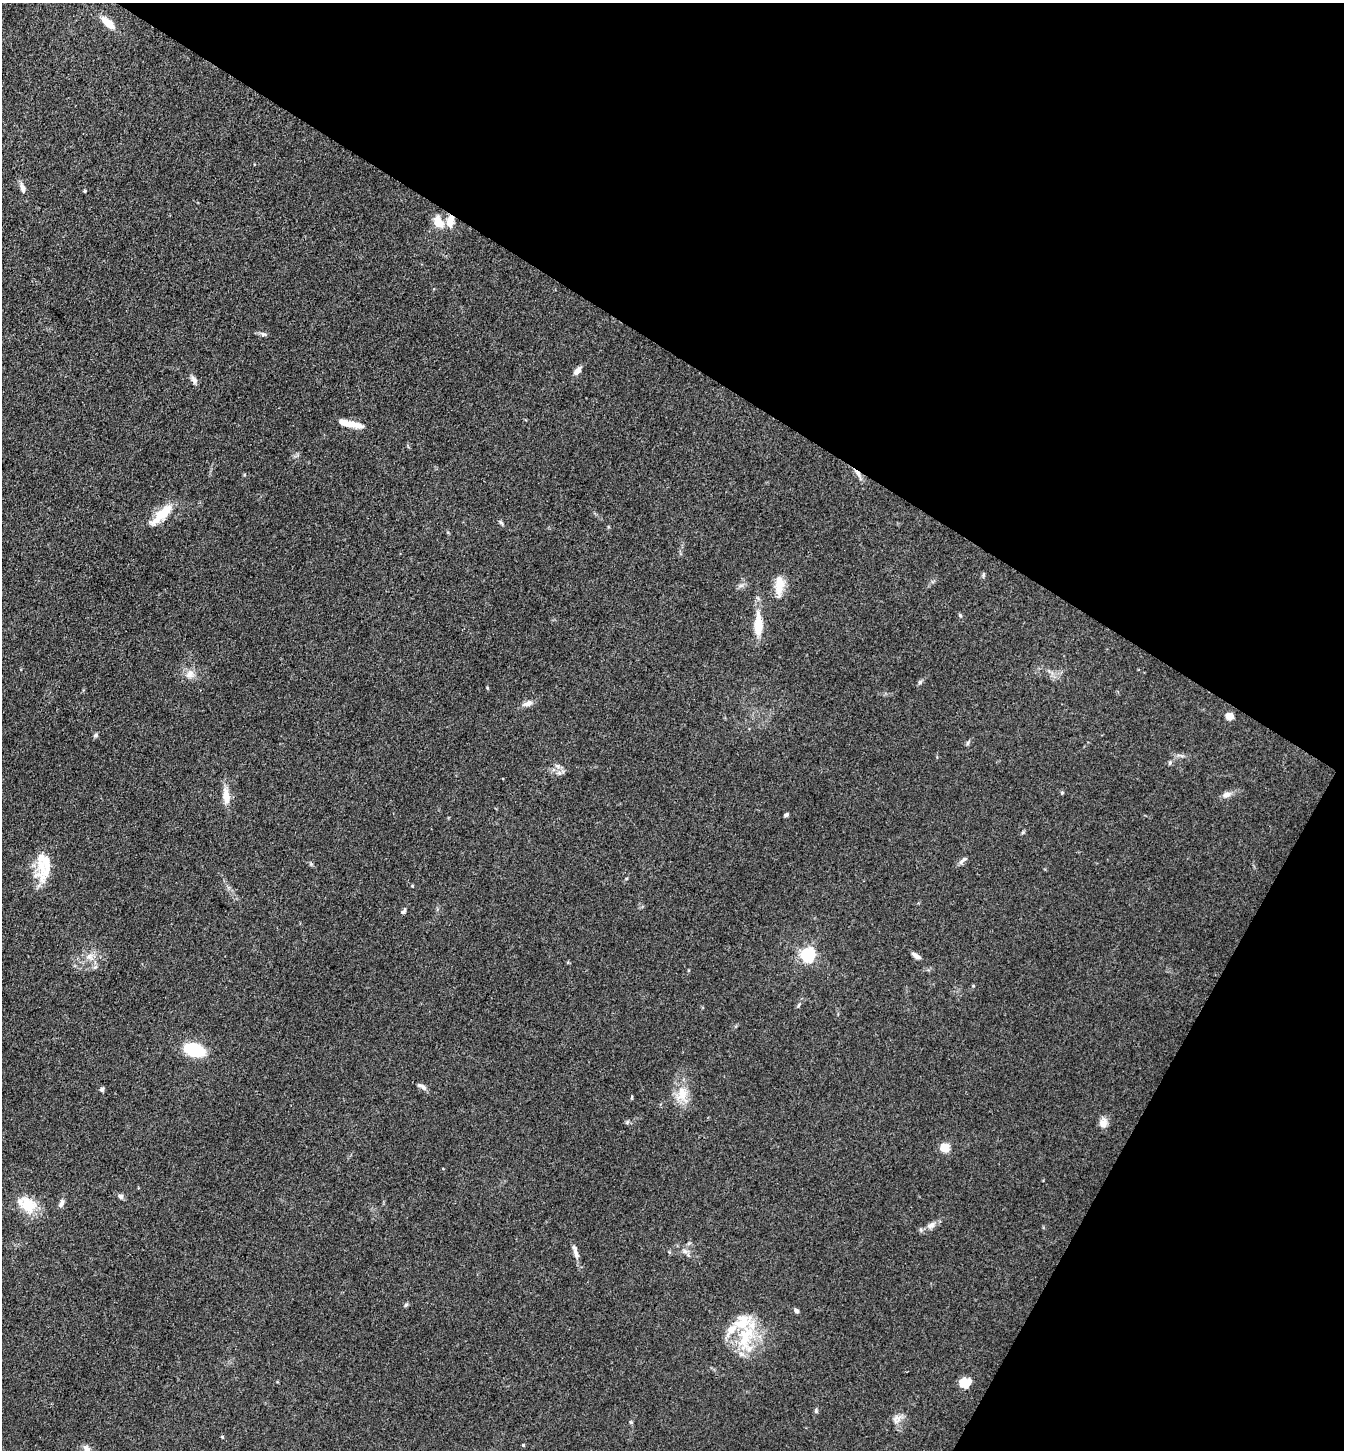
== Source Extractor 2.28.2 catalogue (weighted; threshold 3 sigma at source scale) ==
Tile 8 of 4 x 4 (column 4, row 2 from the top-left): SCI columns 4313-5654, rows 2897-4344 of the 5802 x 5793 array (HDU 1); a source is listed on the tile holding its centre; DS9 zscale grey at full resolution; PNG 1346 x 1452 px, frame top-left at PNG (2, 3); no overlay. Shown black and unused: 31% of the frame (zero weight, under 3 of 4 exposures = <1% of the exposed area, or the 3 px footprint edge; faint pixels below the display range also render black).
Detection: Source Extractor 2.28.2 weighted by HDU 2 'WHT'; one run over the whole footprint, this tile lists its part. Background 0.103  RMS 0.0062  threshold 0.0277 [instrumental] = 3 sigma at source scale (4.5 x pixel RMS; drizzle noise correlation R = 1.50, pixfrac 1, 0.05/0.05 arcsec/px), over >= 5 px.
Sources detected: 60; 1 cosmic-ray / hot-pixel residue — not listed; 5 inside a brighter listed object's ellipse — not listed separately; the other 54 listed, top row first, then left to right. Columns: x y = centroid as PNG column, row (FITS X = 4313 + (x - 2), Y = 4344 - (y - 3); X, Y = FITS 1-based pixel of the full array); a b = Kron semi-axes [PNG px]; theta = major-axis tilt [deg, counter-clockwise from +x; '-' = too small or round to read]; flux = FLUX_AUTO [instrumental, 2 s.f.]
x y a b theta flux
108 23 15 7 -41 9.6
22 188 17 6 -75 2.9
85 191 5 3 - 0.62
450 221 14 8 83 6.7
438 222 12 9 -55 9.5
263 334 9 5 -26 1.4
577 371 10 6 48 3.5
194 380 10 7 -61 2.3
347 423 25 6 -15 8.6
162 514 30 9 44 16
501 523 8 4 -48 1
779 587 20 10 82 11
960 615 5 5 - 0.71
758 625 25 9 90 13
190 674 13 10 52 4.4
528 703 13 6 18 3.2
1230 716 5 5 - 17
96 735 6 5 - 1.2
967 743 6 4 70 0.9
1170 763 7 5 68 0.99
1062 792 5 4 - 0.71
1226 795 12 7 12 3.1
226 796 22 9 -85 7.1
786 815 5 4 - 1.1
962 861 13 4 42 1.9
45 862 38 20 83 19
404 911 8 5 59 1.6
808 955 6 6 - 140
89 956 8 6 45 2.4
916 956 11 4 -33 2.6
95 967 5 5 - 1.2
798 1005 6 4 86 0.78
194 1050 16 9 -18 45
422 1087 14 5 -29 2.3
102 1089 5 5 - 1.2
682 1094 22 14 84 11
627 1122 6 4 71 0.77
1103 1123 13 10 86 4
945 1148 5 5 - 26
121 1196 7 6 - 1.6
61 1203 10 6 69 2.5
28 1205 20 15 -47 17
931 1225 11 7 38 3.2
685 1251 8 5 -44 1.8
576 1253 15 6 -72 3.2
406 1305 6 4 30 0.94
796 1311 6 5 - 1.6
746 1338 44 21 83 30
965 1383 12 10 0 9.2
816 1411 6 5 - 0.98
897 1419 13 10 3 3.9
631 1422 6 4 -1 0.66
523 1445 4 3 - 0.67
87 1449 12 7 -55 3
Overlapping masked pixels (flux is a lower limit): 1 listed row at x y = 450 221
Isophote crosses this tile's border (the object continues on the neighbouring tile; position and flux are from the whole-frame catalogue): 1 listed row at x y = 87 1449
Unlisted compact peaks at least as high as the median listed source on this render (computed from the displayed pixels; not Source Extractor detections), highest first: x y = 920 682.